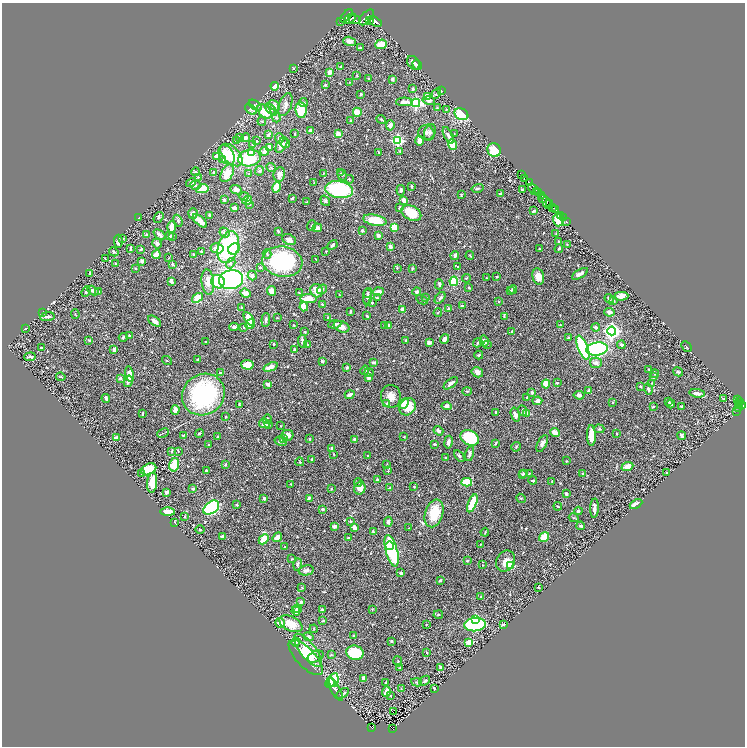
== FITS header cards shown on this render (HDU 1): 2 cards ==
NAXIS1  =                 1485
NAXIS2  =                 1488

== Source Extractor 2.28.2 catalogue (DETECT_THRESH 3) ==
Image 1485 x 1488 px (HDU 1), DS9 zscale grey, zoomed out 1/2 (1 PNG px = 2 x 2 image px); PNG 747 x 748 px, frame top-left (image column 1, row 1487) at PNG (2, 3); each listed source drawn as its Kron ellipse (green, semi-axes under 4 px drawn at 4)
Background 0.959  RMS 0.034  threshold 0.102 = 3 sigma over >= 5 px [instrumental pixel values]
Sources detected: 652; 30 cannot appear on this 1/2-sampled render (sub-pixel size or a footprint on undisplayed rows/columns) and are neither listed nor drawn; of the other 622, the 500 brightest by FLUX_AUTO listed and drawn (122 fainter detections omitted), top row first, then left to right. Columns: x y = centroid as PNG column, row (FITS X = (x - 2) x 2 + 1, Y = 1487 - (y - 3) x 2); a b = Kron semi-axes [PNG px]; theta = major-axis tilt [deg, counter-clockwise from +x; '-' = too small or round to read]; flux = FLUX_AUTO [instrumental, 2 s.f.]
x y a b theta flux
346 16 8 4 49 2400
366 17 9 5 48 3300
350 19 7 2 34 1300
354 20 6 4 -9 1700
340 21 2 1 - 17
370 21 3 3 - 810
375 21 7 4 -29 2200
350 41 6 4 -16 34
381 44 6 4 20 86
360 48 3 3 - 4.9
414 63 7 5 -51 33
417 65 5 3 - 13
341 67 4 3 - 12
293 68 3 3 - 5.1
330 72 3 3 - 56
357 75 2 2 - 6.8
368 79 3 2 - 5.4
392 79 4 3 - 16
350 82 3 3 - 4.5
325 85 4 3 - 8.7
275 86 4 4 - 82
413 89 4 3 - 8.7
441 90 3 3 - 6.9
436 93 6 2 61 4.6
361 94 2 2 - 11
427 96 4 3 - 44
429 100 6 4 -12 27
404 102 8 3 -1 44
303 103 4 3 - 8.7
416 103 4 4 - 1200
285 104 12 6 70 33
255 105 7 3 -35 13
274 105 6 4 -32 28
437 108 3 2 - 4.1
251 109 6 3 -41 12
271 109 7 4 -43 20
446 109 2 2 - 4.5
301 110 8 5 -82 150
265 111 8 5 -45 130
357 112 4 4 - 81
461 114 7 5 -30 280
276 117 5 4 - 11
381 119 5 2 - 8
351 120 3 2 - 5.1
262 121 4 3 - 7.2
390 125 5 4 - 31
310 131 3 3 - 18
430 132 8 5 73 21
426 133 8 7 - 25
295 134 2 2 - 7.1
338 134 3 3 - 36
454 134 3 3 - 5.2
269 135 3 2 - 18
448 135 9 4 -63 27
240 137 4 4 - 17
245 138 4 4 - 19
279 138 5 4 - 19
237 141 4 3 - 10
257 141 4 3 - 5.5
398 141 4 3 - 930
420 141 5 4 - 36
253 144 3 3 - 6
286 144 4 3 - 10
282 145 8 5 58 48
452 145 5 3 - 120
269 147 3 3 - 57
494 150 7 6 - 120
264 151 4 3 - 33
400 151 3 3 - 5
379 152 3 2 - 5.3
251 153 3 2 - 65
227 155 11 7 -61 190
231 155 14 8 -45 190
216 156 3 3 - 40
249 158 11 8 10 290
223 160 4 2 - 4.9
271 167 5 3 - 7.8
259 171 5 4 - 10
195 172 4 4 - 15
214 173 4 3 - 18
227 173 9 6 62 120
341 173 3 3 - 5.7
249 174 3 3 - 9
279 174 7 6 - 41
323 174 4 3 - 5.2
521 174 2 1 - 12
342 175 5 4 - 10
198 177 3 3 - 6
525 178 4 3 - 500
349 179 4 3 - 6.3
191 182 5 3 - 19
314 182 3 2 - 4.8
529 183 4 2 - 640
196 185 5 4 - 12
411 186 3 3 - 8.8
277 187 5 4 - 97
478 188 6 4 14 11
202 189 6 4 11 110
533 189 6 3 -51 470
236 190 6 4 -24 43
339 190 14 8 -9 710
401 190 5 3 - 19
522 190 3 2 - 13
537 191 3 1 - 180
539 192 2 1 - 120
500 194 3 2 - 16
461 195 4 2 - 5.4
541 195 3 2 - 260
244 196 5 4 - 13
292 198 3 2 - 7.4
543 199 4 3 - 200
224 200 3 3 - 15
247 200 5 4 - 55
404 200 2 2 - 110
325 201 6 3 -55 11
307 202 2 2 - 4.2
547 203 6 2 -69 120
250 204 4 4 - 8.4
549 204 2 1 - 170
234 207 3 3 - 21
399 208 3 2 - 8.4
553 208 2 2 - 290
555 210 3 2 - 380
534 211 4 3 - 12
193 213 5 4 - 26
411 213 11 7 -25 160
210 215 3 2 - 27
560 215 2 2 - 100
158 217 6 3 53 8.4
139 218 4 2 - 4.6
563 218 2 1 - 25
375 220 12 5 -10 140
558 220 6 5 - 190
178 221 6 3 -69 9.1
200 221 9 4 -41 51
566 221 2 1 - 34
312 226 5 3 - 8.1
171 227 6 3 87 66
394 227 3 3 - 200
317 228 5 3 - 30
362 230 2 2 - 14
278 231 4 2 - 6.8
224 233 5 4 - 28
556 233 4 3 - 6.4
147 235 2 2 - 57
159 235 7 3 -41 18
378 235 3 3 - 30
170 236 4 3 - 10
172 236 3 2 - 7
123 239 3 3 - 4.7
289 240 7 5 -25 39
118 241 6 2 -89 22
559 242 3 3 - 8.4
157 243 5 4 - 15
567 244 3 2 - 4.4
332 245 6 3 46 14
228 247 16 10 72 660
390 247 3 2 - 33
130 248 3 2 - 15
217 248 6 5 - 110
141 249 4 3 - 8.1
234 249 6 5 - 150
539 249 2 2 - 5.1
559 249 4 3 - 7.7
326 251 2 2 - 4
114 252 5 3 - 9.8
201 252 2 2 - 13
194 254 3 2 - 5.9
267 254 5 3 - 8.2
156 255 4 3 - 58
455 255 4 3 - 15
470 255 4 2 - 6.6
169 258 3 2 - 4
105 259 4 2 - 5
316 259 3 2 - 5.8
142 261 3 3 - 23
282 262 20 15 -8 600
115 263 2 2 - 4.6
231 263 5 4 - 17
172 264 3 3 - 12
260 267 4 3 - 7.9
457 267 3 3 - 6.6
135 268 3 2 - 3.9
397 268 3 3 - 6.8
412 268 3 2 - 6.6
90 274 3 3 - 10
580 274 9 3 31 26
252 275 5 4 - 17
497 276 2 2 - 7.2
538 276 8 5 -76 70
466 278 4 2 - 5.7
486 278 2 2 - 4
231 280 12 9 10 1400
171 281 4 3 - 31
454 281 5 4 - 190
208 282 12 6 -84 96
218 282 7 6 - 240
439 284 5 3 - 11
469 288 2 2 - 8
322 289 5 3 - 18
510 290 4 3 - 4.8
513 290 4 3 - 9.3
93 291 6 4 -29 23
271 291 5 4 - 54
317 291 7 6 - 71
86 292 5 3 - 8.8
99 292 3 3 - 5
379 292 5 3 - 37
417 292 4 3 - 15
245 293 5 4 - 35
299 293 3 3 - 4.9
367 293 5 3 - 6.6
339 295 2 2 - 4.9
621 296 7 4 2 39
368 297 8 4 84 16
198 298 6 4 38 110
377 298 3 3 - 11
425 298 3 3 - 5.9
440 298 6 4 50 14
308 299 8 4 -1 93
609 299 5 3 - 13
422 300 6 3 -27 6.6
613 301 3 3 - 19
499 302 3 2 - 4.3
372 303 3 2 - 8.5
322 304 2 2 - 4.2
462 306 3 3 - 9.9
304 307 4 3 - 110
241 308 3 3 - 9.1
449 309 3 2 - 8.9
403 310 3 3 - 25
42 312 4 3 - 8.2
350 312 4 2 - 8.7
609 312 5 4 - 24
438 313 4 2 - 5.3
75 314 5 2 - 4.4
367 316 3 2 - 8.5
47 317 7 3 7 30
504 317 3 3 - 5.1
277 318 3 2 - 3.9
328 318 4 4 - 8.1
249 319 7 4 -60 99
266 320 7 3 86 13
154 321 7 4 -34 29
250 324 5 4 - 63
335 324 6 4 8 19
293 325 2 2 - 4.5
388 325 3 3 - 24
560 325 4 3 - 5.4
384 326 3 3 - 4.8
234 327 5 4 - 21
244 327 3 3 - 6.9
342 327 8 5 -22 43
596 327 4 3 - 20
25 328 2 2 - 4.6
512 331 4 3 - 6.3
612 331 4 4 - 2200
305 332 3 3 - 4.3
129 335 3 2 - 5.5
123 337 4 3 - 9.5
569 338 4 3 - 7.7
444 339 5 3 - 22
89 340 3 3 - 6
302 341 7 3 -83 19
406 341 3 2 - 8
484 341 6 4 -78 28
206 342 2 2 - 6
429 343 4 4 - 20
478 343 5 3 - 12
274 344 2 2 - 8.4
487 344 4 2 - 4.6
307 345 2 2 - 5.8
621 345 4 4 - 12
686 347 6 2 -46 8.3
41 348 3 3 - 8.5
583 348 13 5 -69 620
114 349 3 3 - 18
597 349 11 6 8 1200
295 350 4 3 - 13
479 355 4 3 - 8
30 357 6 2 6 14
197 359 3 3 - 6.7
167 360 5 2 - 4.1
322 361 2 2 - 14
374 362 4 3 - 11
596 363 6 5 - 24
247 365 6 5 - 91
271 367 7 4 22 54
347 367 4 3 - 9.4
649 369 3 3 - 5.1
365 370 5 4 - 16
477 372 6 5 - 33
678 372 5 3 - 8.9
220 373 4 3 - 8.6
369 373 4 4 - 9.5
130 374 8 4 -79 89
655 374 4 3 - 4.8
61 377 5 2 - 4.9
653 377 3 3 - 11
120 378 4 3 - 13
369 378 3 3 - 30
128 381 6 3 75 24
451 383 8 3 38 28
557 383 3 2 - 7.4
652 383 2 2 - 5.2
268 384 4 3 - 24
546 384 4 4 - 94
640 386 3 3 - 5.1
648 389 6 3 -74 16
467 391 5 3 - 6.9
589 391 4 3 - 19
532 392 3 3 - 8.9
697 393 8 3 -7 36
203 394 22 20 37 860
350 395 5 3 - 27
579 395 5 3 - 21
391 396 11 10 - 62
527 397 3 2 - 5.1
106 398 4 3 - 32
723 399 2 1 - 20
738 400 2 2 - 81
537 401 5 4 - 23
669 401 3 2 - 6.4
613 402 3 3 - 4.7
740 402 2 2 - 78
387 403 4 4 - 15
404 403 6 4 45 77
239 404 3 3 - 4.5
671 404 4 3 - 11
739 404 2 1 - 16
743 405 2 2 - 240
447 406 5 4 - 19
681 406 4 3 - 6.5
740 406 3 2 - 140
408 407 9 7 57 130
653 407 3 2 - 7.3
738 408 4 3 - 240
175 410 5 3 - 41
522 411 5 3 - 11
496 412 2 2 - 38
737 412 2 2 - 15
143 414 3 2 - 12
526 414 2 2 - 100
515 415 7 4 -73 27
226 417 2 2 - 4.7
267 419 5 4 - 9.5
264 424 5 4 - 36
269 425 4 2 - 5
281 426 2 2 - 5.2
599 429 5 3 - 9.3
438 431 5 3 - 16
163 433 6 2 23 6.3
199 433 4 3 - 7.9
555 433 4 3 - 56
617 433 3 2 - 4.8
183 435 4 3 - 6.2
287 435 6 5 - 41
591 435 10 4 -89 89
682 436 4 3 - 21
217 437 3 3 - 4.3
404 437 3 2 - 4.4
117 438 3 2 - 38
283 438 4 3 - 7.4
470 438 9 7 -27 380
309 439 3 2 - 6.4
354 439 3 2 - 11
281 441 6 4 -14 19
448 442 6 3 80 28
496 443 4 2 - 6.1
542 443 9 4 64 24
208 444 3 2 - 4.1
434 444 2 2 - 7.2
516 447 5 2 - 6.2
332 448 2 2 - 23
172 451 4 3 - 8.3
178 451 3 2 - 6.3
333 454 3 2 - 4.3
470 454 8 3 76 17
368 456 2 2 - 5.7
459 456 6 3 -54 9.7
446 458 3 2 - 6.1
312 459 3 2 - 15
566 461 3 2 - 4.9
300 462 4 3 - 5.5
225 464 4 2 - 8.4
387 464 4 2 - 4.1
174 465 7 5 79 140
627 466 6 4 22 62
149 469 8 5 25 150
206 470 3 3 - 7.9
388 471 3 3 - 5.5
667 472 3 3 - 4.9
142 473 3 3 - 8
523 473 3 3 - 6.7
582 473 3 2 - 4.4
529 474 3 2 - 6.2
523 475 4 3 - 7.3
377 480 3 3 - 14
533 481 4 2 - 9.2
358 482 4 3 - 5.5
467 482 5 4 - 170
552 482 4 2 - 5.3
152 483 10 5 85 130
291 484 2 2 - 4.5
390 487 3 3 - 4.5
414 487 2 2 - 4.7
360 488 6 5 - 42
193 489 3 2 - 13
331 489 3 3 - 4.6
166 492 4 3 - 17
566 494 3 2 - 17
264 498 4 3 - 13
309 498 4 3 - 12
521 498 5 3 - 7.5
472 503 9 3 66 240
636 504 7 3 29 54
237 505 3 2 - 6.9
558 506 4 2 - 5.8
211 508 9 6 36 710
594 508 9 3 88 34
323 509 3 3 - 12
578 511 4 3 - 13
168 512 7 4 -1 60
434 513 14 9 74 180
185 516 3 2 - 6.9
574 518 5 3 - 6.2
350 521 4 3 - 8.2
174 522 3 2 - 9.9
388 522 5 4 - 17
580 526 4 3 - 10
335 527 3 3 - 29
354 527 3 3 - 44
409 528 4 2 - 4.5
200 530 4 3 - 5.5
373 531 4 2 - 8.1
485 532 4 2 - 4.4
222 536 4 2 - 16
277 537 5 4 - 47
544 537 5 3 - 160
348 538 2 2 - 11
264 539 6 4 45 110
481 544 2 2 - 4.1
389 546 4 4 - 220
285 547 2 2 - 9.4
392 551 16 6 -74 510
292 559 2 2 - 4.5
467 561 3 2 - 5.5
506 561 11 9 56 63
298 564 6 3 76 13
483 565 3 2 - 3.9
511 566 3 3 - 300
306 570 7 5 12 19
401 573 3 3 - 13
440 580 3 2 - 10
538 587 2 2 - 4.5
302 588 3 2 - 4.5
481 597 3 2 - 5.5
301 602 4 3 - 10
297 608 4 3 - 19
372 609 4 2 - 4.3
322 610 3 2 - 17
296 611 4 3 - 13
438 615 5 2 - 5.6
476 619 3 3 - 260
323 621 4 3 - 7.3
280 623 5 4 - 48
291 624 12 7 -26 94
426 624 3 2 - 4
503 624 3 2 - 8.5
475 625 10 6 4 780
314 629 4 2 - 4
354 635 3 2 - 4.9
308 637 5 4 - 20
391 641 3 3 - 8.5
296 642 4 4 - 8.8
469 642 3 2 - 170
308 650 20 8 -52 160
355 653 9 7 -14 290
427 653 3 2 - 4.8
331 655 3 2 - 4.5
306 657 22 9 -47 190
316 657 8 5 25 24
398 661 5 2 - 5.5
441 667 3 2 - 13
400 668 4 3 - 5
364 678 4 3 - 39
334 680 7 5 82 330
424 681 6 3 43 13
386 682 3 3 - 4.5
417 682 5 3 - 7.3
330 683 5 3 - 250
401 688 3 2 - 4.1
434 688 3 2 - 8.8
335 689 13 5 -59 25
386 691 5 3 - 42
343 693 7 4 33 13
390 696 3 2 - 5.1
393 712 2 1 - 33
371 727 4 3 - 39
393 729 2 1 - 7.3
At the frame edge (FLAGS 8, measured only in part): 1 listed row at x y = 743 405
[122 fainter detections neither listed nor drawn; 30 sub-pixel or undisplayed-footprint detections neither listed nor drawn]